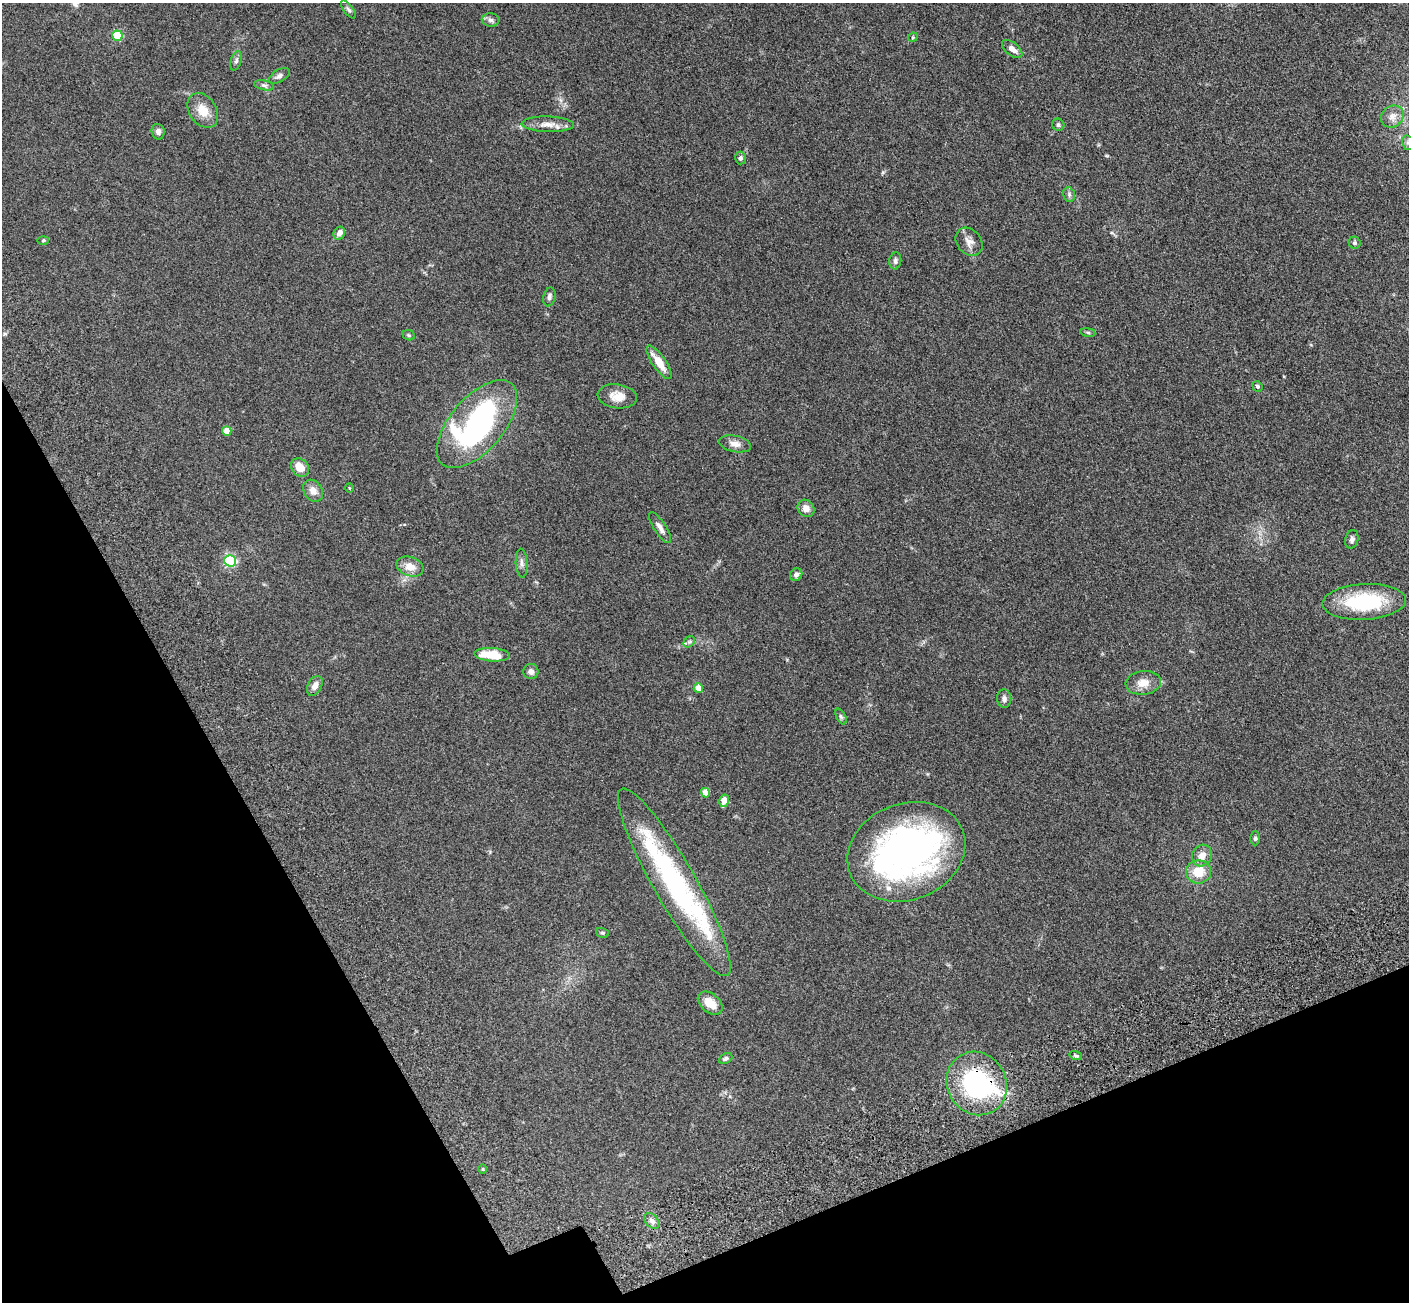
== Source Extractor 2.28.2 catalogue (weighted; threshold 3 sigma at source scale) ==
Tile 14 of 4 x 4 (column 2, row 4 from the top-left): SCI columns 1564-2970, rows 475-1774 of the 5945 x 5933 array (HDU 1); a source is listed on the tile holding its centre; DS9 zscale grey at full resolution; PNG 1411 x 1304 px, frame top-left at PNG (2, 3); each listed source drawn as its Kron ellipse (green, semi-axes under 4 px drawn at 4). Shown black and unused: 21% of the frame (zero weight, under 3 of 5 exposures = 10% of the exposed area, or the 3 px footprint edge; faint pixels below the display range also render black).
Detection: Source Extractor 2.28.2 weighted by HDU 2 'WHT'; one run over the whole footprint, this tile lists its part. Background 0.246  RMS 0.0083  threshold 0.0373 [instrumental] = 3 sigma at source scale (4.5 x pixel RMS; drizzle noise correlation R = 1.50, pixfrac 1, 0.05/0.05 arcsec/px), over >= 5 px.
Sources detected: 68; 3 inside a brighter object's white glare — neither listed nor drawn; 2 inside a brighter listed object's ellipse — not listed separately; the other 63 listed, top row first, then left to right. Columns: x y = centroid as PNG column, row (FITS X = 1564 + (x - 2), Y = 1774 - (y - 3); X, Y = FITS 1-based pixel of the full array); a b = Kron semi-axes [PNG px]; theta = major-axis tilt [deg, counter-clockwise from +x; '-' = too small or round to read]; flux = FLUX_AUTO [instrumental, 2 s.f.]
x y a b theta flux
348 9 11 5 -53 1.8
491 20 9 6 -1 2.5
117 36 5 5 - 42
913 37 5 4 - 0.8
1012 49 12 6 -39 4.3
236 61 10 5 73 2
279 76 11 6 31 3
264 85 10 5 -12 1.9
203 110 19 13 -57 12
1392 116 12 10 41 5.2
548 124 26 8 -2 8
1058 125 6 6 - 1.8
158 132 8 6 -87 3
1408 143 7 5 -78 2.1
740 158 6 5 - 1.7
1069 195 8 5 -73 1.7
339 233 7 5 63 4.8
43 240 6 4 2 0.89
969 242 15 12 -52 6
1355 243 6 5 - 1.5
895 261 8 6 83 2.2
549 297 9 6 75 2.4
1088 332 7 4 -9 1.2
409 335 6 5 - 1.2
659 362 20 6 -56 13
1257 386 5 4 - 1.5
617 396 19 12 -7 9.3
477 424 53 27 49 160
227 431 5 4 - 11
735 444 16 8 -12 5.1
300 468 10 8 -44 9.8
349 488 5 3 - 0.62
313 491 12 9 -54 5.8
806 508 9 8 - 6
660 528 18 6 -57 4.4
1352 539 9 6 77 2.5
230 561 6 5 - 91
522 563 14 6 -87 3
410 567 14 9 -19 8.7
796 575 6 6 - 2.6
1364 602 42 18 3 54
689 642 6 5 - 1.5
492 655 17 6 -4 21
531 671 7 7 - 3.1
1143 683 18 12 7 9
315 686 10 7 63 4.6
698 688 5 4 - 8.4
1004 699 9 7 -89 2.6
841 717 8 4 -63 1.5
705 793 5 4 - 8.9
724 801 6 5 - 10
1255 838 7 5 89 1.5
906 852 60 48 21 300
1202 856 11 9 63 6.5
1198 872 12 11 - 16
674 882 107 21 -60 140
602 933 6 5 - 1.1
710 1003 14 9 -40 11
1076 1056 6 4 -16 1.4
726 1058 7 5 26 1.8
977 1083 32 29 -59 99
483 1169 5 3 - 0.68
652 1221 9 6 -45 3.1
Overlapping masked pixels (flux is a lower limit): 1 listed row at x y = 977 1083
Isophote crosses this tile's border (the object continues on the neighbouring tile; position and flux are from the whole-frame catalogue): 1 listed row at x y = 1408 143